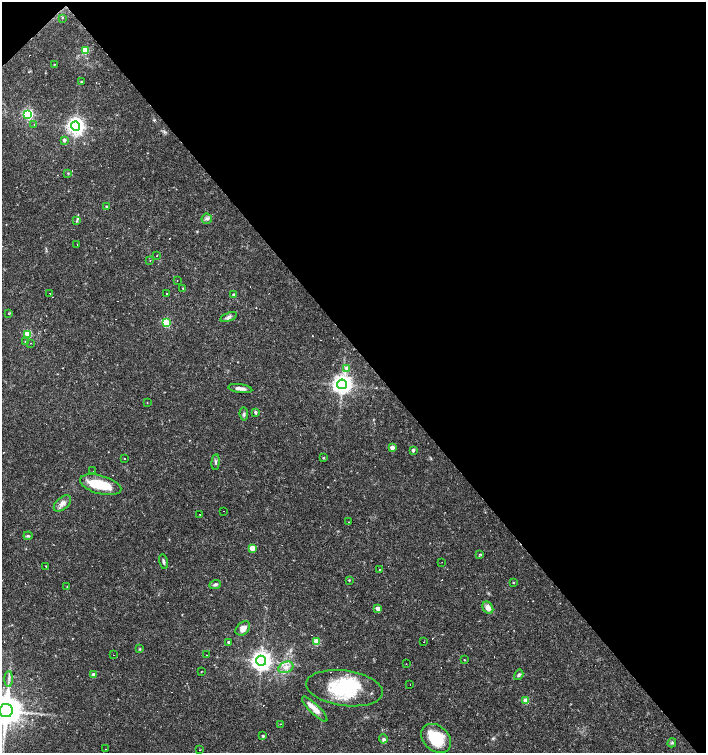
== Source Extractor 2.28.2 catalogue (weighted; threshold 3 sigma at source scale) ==
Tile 3 of 4 x 4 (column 3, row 1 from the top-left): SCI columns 3023-4429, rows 4509-6010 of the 5979 x 6011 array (HDU 1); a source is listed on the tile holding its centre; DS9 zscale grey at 2 x 2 block average (1 PNG px = mean of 2 x 2 image px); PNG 708 x 755 px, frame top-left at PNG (2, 2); each listed source drawn as its Kron ellipse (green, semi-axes under 4 px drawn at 4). Shown black and unused: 47% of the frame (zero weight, under 3 of 4 exposures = <1% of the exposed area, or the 3 px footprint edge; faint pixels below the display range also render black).
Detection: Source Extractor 2.28.2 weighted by HDU 2 'WHT'; one run over the whole footprint, this tile lists its part. Background 0.0165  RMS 0.0016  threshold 0.0072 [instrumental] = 3 sigma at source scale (4.5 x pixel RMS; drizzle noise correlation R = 1.50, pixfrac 1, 0.0396/0.0396 arcsec/px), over >= 5 px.
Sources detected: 120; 2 inside a brighter object's white glare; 33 cosmic-ray / hot-pixel residue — neither listed nor drawn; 2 inside a brighter listed object's ellipse — not listed separately; the other 83 listed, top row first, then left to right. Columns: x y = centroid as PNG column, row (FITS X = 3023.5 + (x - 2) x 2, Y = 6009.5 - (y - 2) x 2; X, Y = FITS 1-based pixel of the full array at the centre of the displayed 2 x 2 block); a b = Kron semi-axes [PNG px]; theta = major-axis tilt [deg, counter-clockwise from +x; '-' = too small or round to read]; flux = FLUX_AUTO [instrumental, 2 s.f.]
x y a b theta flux
63 18 3 3 - 0.48
85 50 3 3 - 12
54 64 2 2 - 0.21
81 82 3 2 - 0.25
28 114 4 4 - 45
34 124 2 2 - 0.97
76 126 5 4 - 170
64 140 3 2 - 1.4
68 173 4 3 - 0.33
106 206 2 2 - 0.39
207 219 5 5 - 0.87
77 221 3 2 - 0.37
77 244 2 2 - 0.43
156 256 2 2 - 0.17
150 261 2 2 - 0.41
177 280 2 2 - 0.31
183 288 4 2 - 0.24
50 293 2 2 - 0.44
167 294 2 2 - 0.39
234 295 3 3 - 1.4
9 313 4 3 - 0.36
229 317 9 4 19 1.1
166 323 3 3 - 20
28 334 3 3 - 14
26 342 3 2 - 0.35
31 343 2 2 - 0.13
347 368 3 3 - 2.4
342 384 5 5 - 240
240 388 12 4 -8 1.8
147 403 2 2 - 0.14
255 412 4 3 - 0.73
244 414 6 3 -83 0.62
392 447 3 3 - 2.8
413 450 2 2 - 1.2
323 458 3 2 - 0.4
125 459 2 2 - 0.59
216 462 7 3 83 0.74
93 471 2 2 - 0.7
101 485 21 9 -15 12
62 503 10 6 41 1.9
224 511 2 2 - 0.15
200 514 2 2 - 0.3
349 522 2 2 - 0.19
28 536 4 3 - 0.48
252 548 3 3 - 7.4
480 554 3 3 - 0.3
163 562 7 3 -78 0.79
442 562 2 2 - 1.2
46 566 2 2 - 1
379 569 2 2 - 0.67
349 580 3 3 - 0.27
513 582 3 2 - 0.26
215 584 6 3 20 0.83
67 587 2 2 - 0.21
488 608 6 5 - 2.4
378 609 3 3 - 3.5
243 628 8 6 43 2.4
228 642 3 2 - 0.62
317 642 3 3 - 9.5
423 642 2 2 - 0.91
140 649 3 3 - 0.33
114 655 2 2 - 0.63
206 655 2 2 - 0.38
464 660 3 2 - 0.21
261 661 5 5 - 250
406 664 2 2 - 0.097
286 667 8 5 24 2
201 671 2 2 - 0.16
93 675 3 3 - 2.4
519 675 5 3 - 0.73
9 679 8 2 90 0.69
410 685 2 2 - 0.55
344 688 38 17 -8 25
526 701 3 3 - 7.2
315 709 17 5 -45 3.8
6 711 6 6 - 850
281 724 2 2 - 0.34
263 736 2 2 - 0.67
436 738 17 12 -42 15
383 739 4 3 - 0.74
672 743 4 3 - 0.45
105 749 2 2 - 0.2
200 750 2 2 - 0.35
Isophote crosses this tile's border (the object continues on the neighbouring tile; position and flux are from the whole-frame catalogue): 1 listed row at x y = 6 711
Diffuse or blended objects may show on this block-average render without a row.